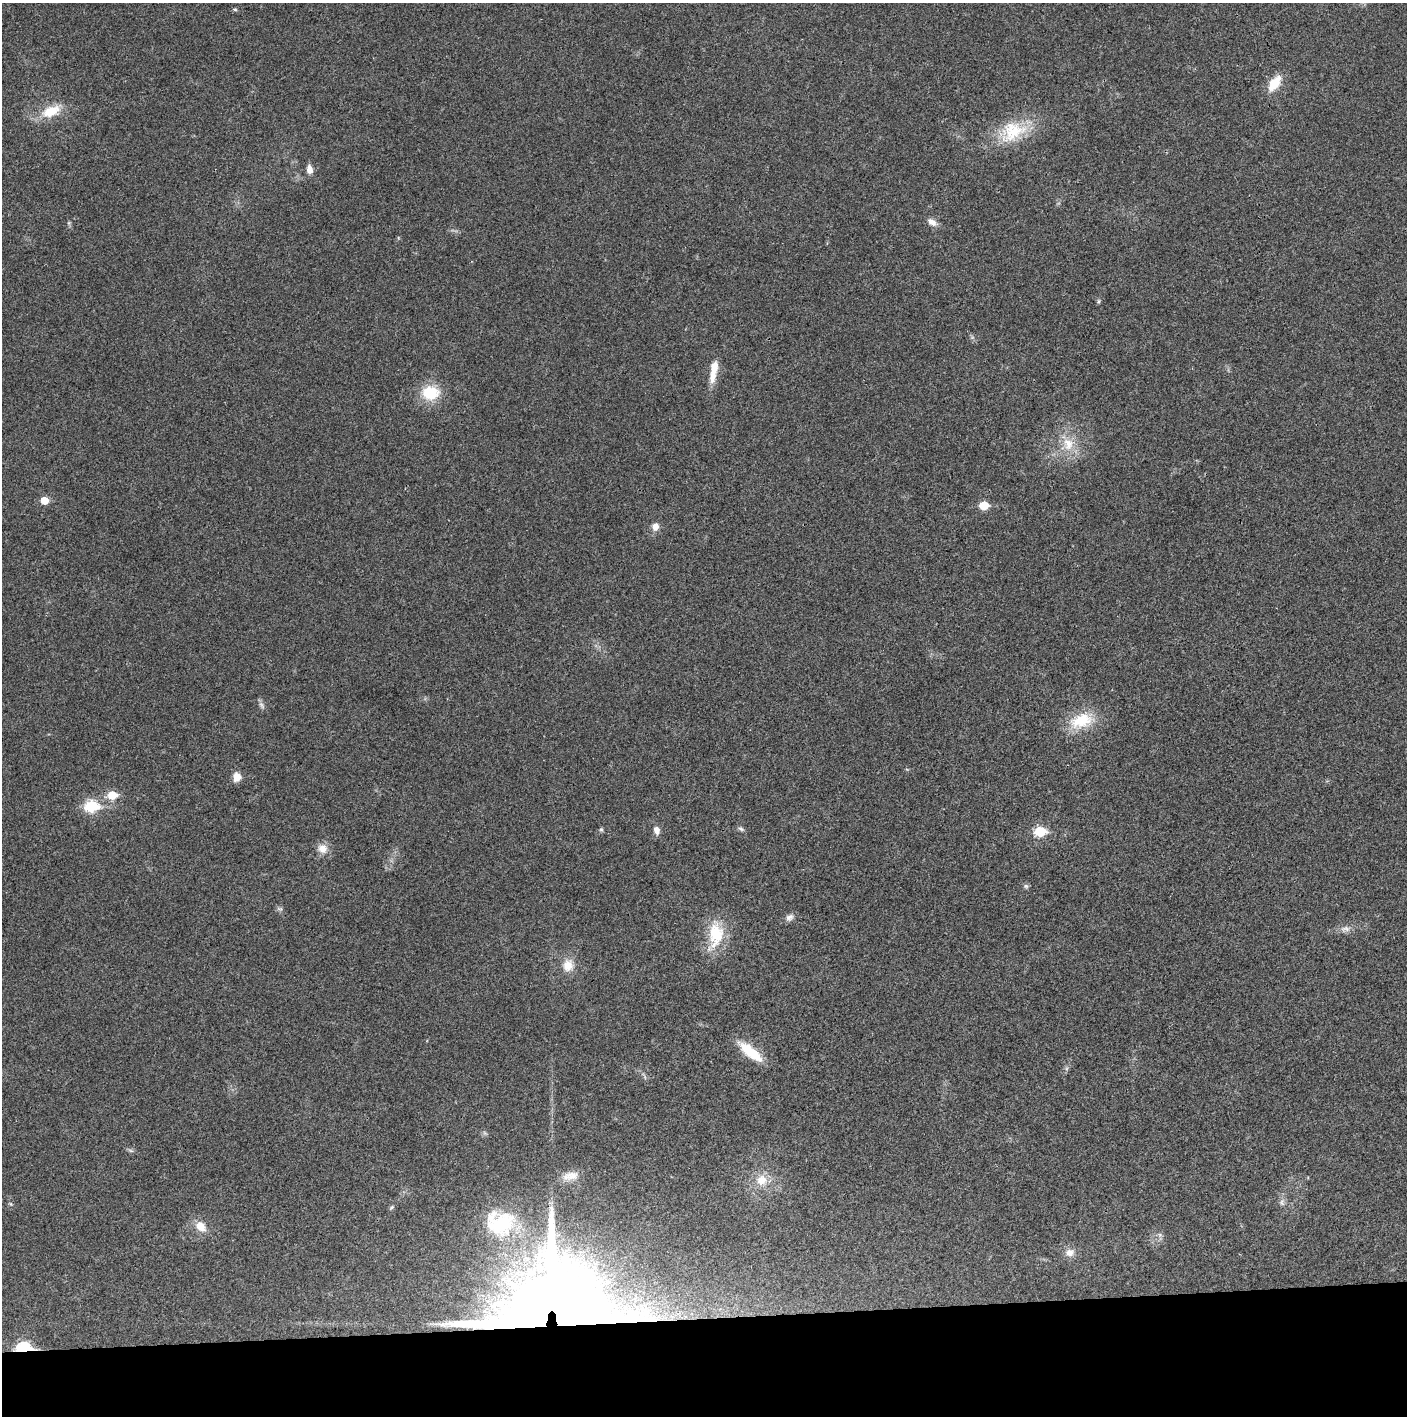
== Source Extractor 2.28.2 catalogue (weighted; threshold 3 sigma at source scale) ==
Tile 8 of 3 x 3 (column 2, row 3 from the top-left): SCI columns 1409-2813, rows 2-1415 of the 4220 x 4243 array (HDU 1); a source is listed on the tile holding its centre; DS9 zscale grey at full resolution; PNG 1409 x 1418 px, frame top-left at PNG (2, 3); no overlay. Shown black and unused: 7% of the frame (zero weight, under 3 of 4 exposures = <1% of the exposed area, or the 3 px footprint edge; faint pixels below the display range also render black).
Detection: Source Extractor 2.28.2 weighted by HDU 2 'WHT'; one run over the whole footprint, this tile lists its part. Background 0.0195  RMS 0.0041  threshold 0.0185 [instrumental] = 3 sigma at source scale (4.5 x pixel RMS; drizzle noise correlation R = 1.50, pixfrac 1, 0.05/0.05 arcsec/px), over >= 5 px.
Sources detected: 41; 1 too faint to see at this stretch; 1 inside a brighter object's white glare — not listed; the other 39 listed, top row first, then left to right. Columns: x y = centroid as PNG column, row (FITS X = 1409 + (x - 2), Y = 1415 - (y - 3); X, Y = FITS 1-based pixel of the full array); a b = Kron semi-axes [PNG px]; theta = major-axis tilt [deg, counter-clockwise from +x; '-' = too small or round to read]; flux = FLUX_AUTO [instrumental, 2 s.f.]
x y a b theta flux
235 9 5 5 - 0.52
1274 83 16 9 55 9.1
51 111 23 12 21 10
1012 131 38 27 27 20
309 170 10 7 -80 2.7
932 222 12 7 -33 2.7
69 223 7 4 -72 0.6
1099 301 6 4 89 0.57
714 371 30 8 80 7
430 393 19 16 -1 14
1068 444 19 14 -75 8.2
44 500 6 5 - 7.3
984 505 6 5 - 12
655 527 9 8 - 2.8
1081 721 33 19 17 14
237 777 9 8 - 3.9
112 795 6 5 - 12
91 806 7 6 - 37
601 829 6 5 - 0.63
741 829 9 5 -22 0.91
657 830 9 7 -75 2.3
1040 831 6 5 - 24
323 848 13 12 - 3.9
1026 886 6 5 - 0.81
789 917 11 8 23 1.9
1345 929 15 7 1 2.4
716 934 38 20 85 16
568 965 14 12 79 5.6
751 1052 32 11 -39 12
572 1176 22 12 2 4.9
762 1180 15 13 38 6.1
1282 1203 10 5 -64 1.2
11 1204 6 4 -71 0.53
392 1207 7 4 49 0.66
500 1223 44 37 -6 35
201 1226 15 11 -51 5.2
1070 1253 12 11 - 3
543 1320 79 35 72 1500
24 1349 7 5 2 64
Overlapping masked pixels (flux is a lower limit): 2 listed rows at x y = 543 1320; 24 1349